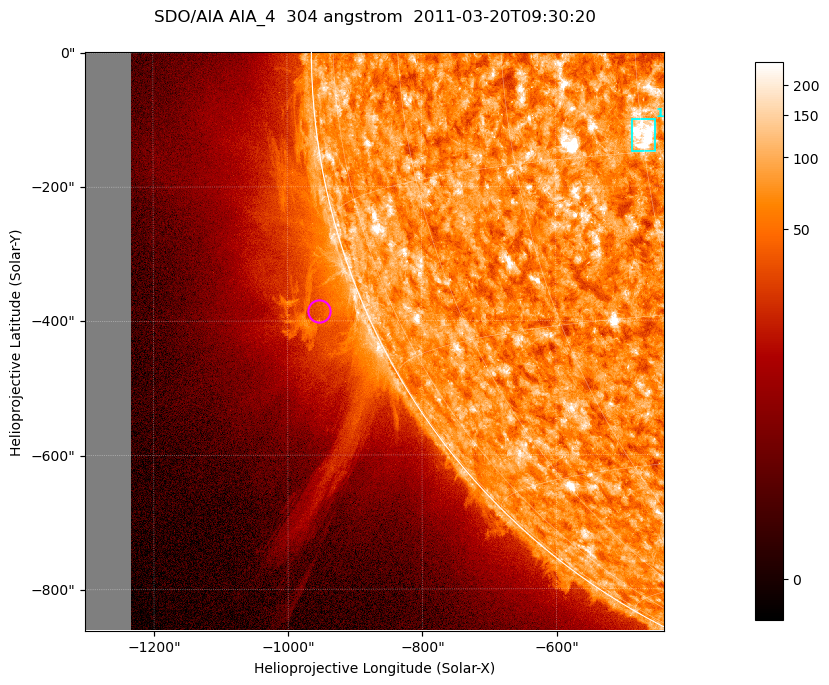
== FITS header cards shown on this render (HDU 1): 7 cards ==
TELESCOP= 'SDO/AIA '           / For AIA: SDO/AIA
INSTRUME= 'AIA_4   '           / For AIA: AIA_ATA1, AIA_ATA2, AIA_ATA3 or AIA_AT
WAVELNTH=                  304 / [angstrom] Wavelength
WAVEUNIT= 'angstrom'           / Wavelength unit: angstrom
DATE-OBS= '2011-03-20T09:30:20.124' / [ISO] Date when observation started; ISO 8
CTYPE1  = 'HPLN-TAN'           / CTYPE1; Typically HPLN
CTYPE2  = 'HPLT-TAN'           / CTYPE2; Typically HPLT

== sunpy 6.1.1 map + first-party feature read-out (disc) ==
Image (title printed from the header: SDO/AIA AIA_4  304 angstrom  2011-03-20T09:30:20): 1438 x 1438 px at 0.6 arcsec/px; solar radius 964 arcsec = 1605 px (partial field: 11% of the solar disc is inside the frame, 43% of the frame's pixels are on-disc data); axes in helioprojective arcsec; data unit not stated in the header (colour bar unlabelled)
Orientation: roll -0.131 deg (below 1 deg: not rotated)
Missing data: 7.9% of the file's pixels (0.0% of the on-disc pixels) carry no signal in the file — blank (NaN) pixels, whole columns, Tx -1302..-1232 arcsec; drawn neutral grey and excluded from every search
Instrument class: DISC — disc imager (sunpy class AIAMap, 304 A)
Bright regions (active regions / flare kernels): reference = the on-disc median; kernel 13 px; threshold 5 sigma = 114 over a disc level ~72.7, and >= 1.15x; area >= 2067 px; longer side >= 17 px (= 10 arcsec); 1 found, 1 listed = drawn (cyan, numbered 1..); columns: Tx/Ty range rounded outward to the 2 arcsec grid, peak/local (2 s.f.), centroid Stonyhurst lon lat
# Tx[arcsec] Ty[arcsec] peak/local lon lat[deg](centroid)
1 -486..-450 -148..-100 7.7 -30 -14
Off-limb structures (1.02-1.3 R_sun): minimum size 400 px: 3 found; the strongest spans PA ~95..125 deg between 1.02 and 1.3 R_sun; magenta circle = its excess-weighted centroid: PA ~110 deg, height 1.07 R_sun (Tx ~-954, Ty ~-386 arcsec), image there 2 x the reference